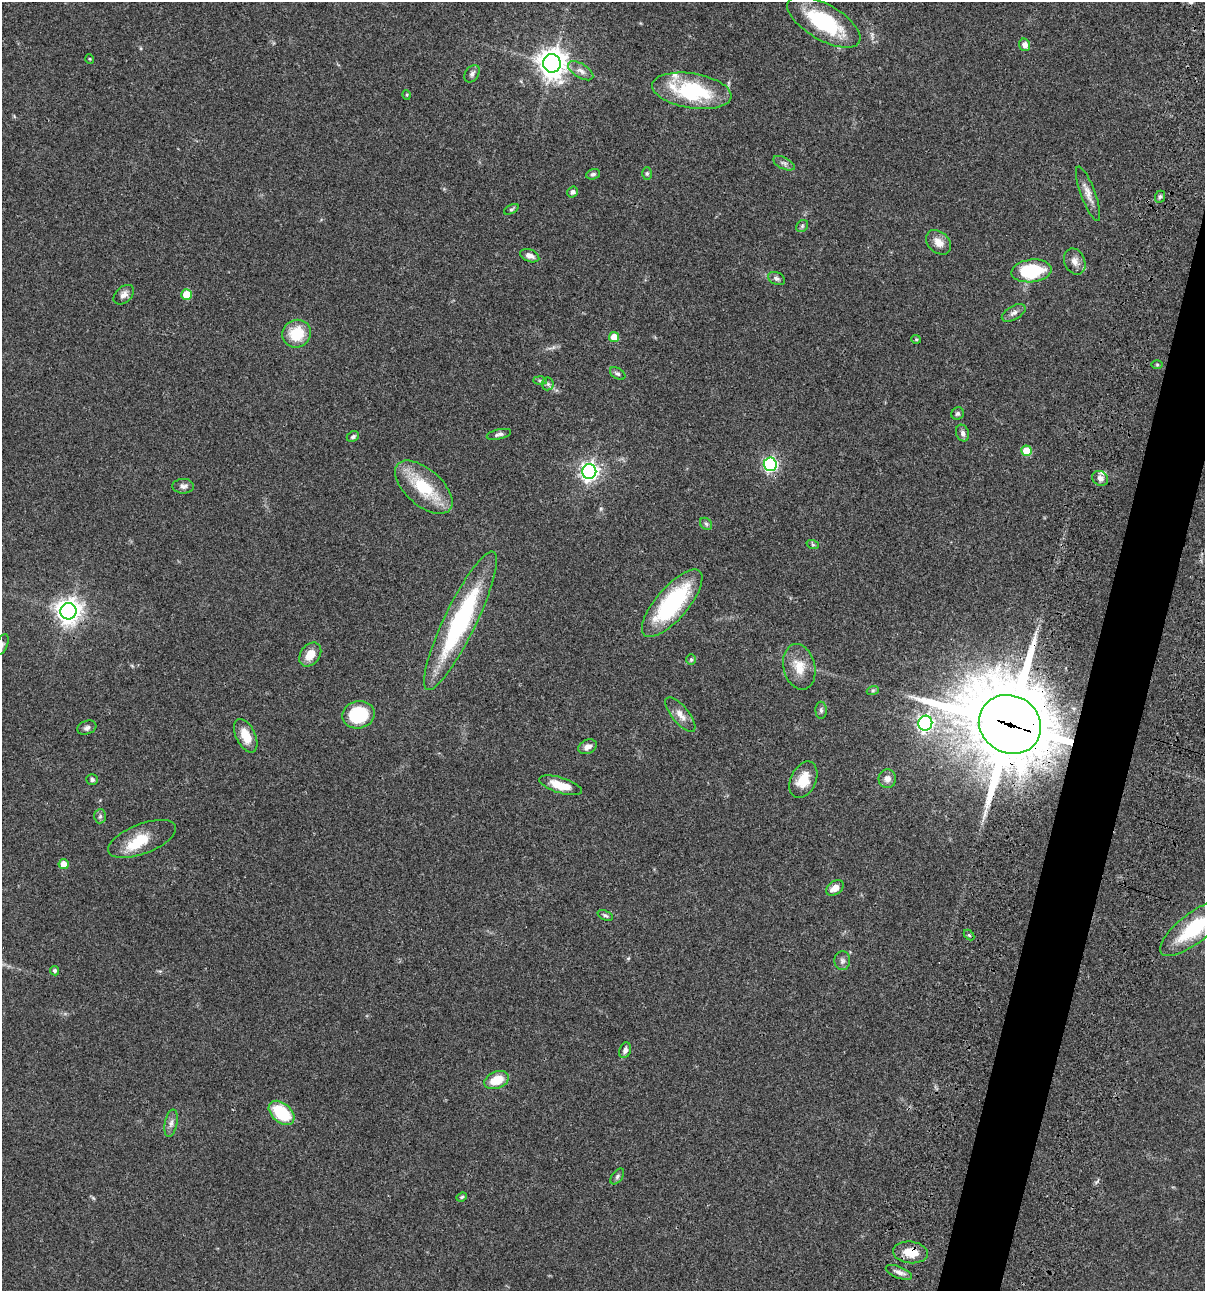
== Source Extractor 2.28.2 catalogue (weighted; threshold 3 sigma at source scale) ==
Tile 10 of 4 x 4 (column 2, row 3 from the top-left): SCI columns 1438-2640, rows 1408-2696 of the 5405 x 5390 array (HDU 1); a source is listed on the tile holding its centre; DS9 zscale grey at full resolution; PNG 1207 x 1293 px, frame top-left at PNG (2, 2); each listed source drawn as its Kron ellipse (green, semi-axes under 4 px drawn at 4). Shown black and unused: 4% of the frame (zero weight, under 3 of 4 exposures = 9% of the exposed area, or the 3 px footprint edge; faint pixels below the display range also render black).
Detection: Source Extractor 2.28.2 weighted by HDU 2 'WHT'; one run over the whole footprint, this tile lists its part. Background 0.0462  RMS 0.0055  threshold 0.0249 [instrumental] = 3 sigma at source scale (4.5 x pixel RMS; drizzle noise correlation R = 1.50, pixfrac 1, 0.05/0.05 arcsec/px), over >= 5 px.
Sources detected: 83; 1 inside a brighter object's white glare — neither listed nor drawn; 2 inside a brighter listed object's ellipse — not listed separately; the other 80 listed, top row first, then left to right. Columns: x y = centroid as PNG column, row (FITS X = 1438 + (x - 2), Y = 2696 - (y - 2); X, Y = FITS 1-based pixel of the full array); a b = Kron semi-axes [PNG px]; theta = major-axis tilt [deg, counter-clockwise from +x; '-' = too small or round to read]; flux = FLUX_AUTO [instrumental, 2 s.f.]
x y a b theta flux
824 22 41 18 -30 41
1025 45 6 5 - 3.2
90 59 5 3 - 0.46
552 63 9 9 - 660
581 71 14 7 -32 3.1
472 74 9 6 55 1.6
692 91 40 17 -9 46
407 95 5 3 - 0.49
784 163 12 5 -26 1.7
647 173 6 5 - 0.85
593 174 7 5 18 1.2
573 192 5 5 - 1.4
1088 194 29 7 -70 4.8
1160 197 6 5 - 0.93
511 209 8 4 26 0.79
802 226 6 5 - 0.92
939 242 14 10 -43 4.8
530 256 10 6 -21 2.7
1075 261 13 10 -65 3.9
1031 271 20 11 6 31
776 278 9 6 -24 1.4
124 295 12 7 43 2.8
186 295 5 5 - 12
1014 313 13 6 29 2.3
297 334 14 13 - 15
614 337 5 5 - 7.8
916 339 5 4 - 0.57
1157 365 6 4 -1 0.65
618 374 8 5 -33 1.1
540 381 6 4 -2 0.92
548 384 6 6 - 1.3
958 414 6 6 - 1.1
963 433 8 6 -69 1.7
499 434 12 5 12 1.6
353 437 6 5 - 1.3
1026 451 5 5 - 13
770 464 6 6 - 110
589 471 7 7 - 220
1100 478 8 7 - 2.3
183 486 11 7 -1 1.9
424 487 35 18 -41 25
706 524 7 5 -44 1.1
813 545 6 4 -19 0.77
672 603 42 16 49 52
68 611 8 8 - 490
460 621 76 16 64 75
2 644 11 5 67 1.9
310 655 13 9 52 7.1
691 659 5 5 - 0.79
799 667 23 15 -77 9.7
873 690 6 4 19 0.76
821 710 8 5 -89 1.4
359 715 16 13 12 30
680 715 21 8 -51 4.5
925 723 7 7 - 140
1010 724 32 28 -31 5900
87 728 10 6 20 1.7
246 736 18 9 -64 8.4
587 747 10 7 24 3.2
887 779 9 8 - 3.2
92 780 6 5 - 1.3
803 780 19 12 65 9.8
561 785 22 7 -17 10
100 816 7 6 - 1.2
142 839 36 15 21 13
64 864 5 5 - 5.9
835 888 9 6 34 4.5
605 915 8 4 -23 0.98
1194 928 42 15 37 35
969 935 6 4 -45 0.72
842 961 9 8 - 1.9
54 971 5 4 - 1.2
625 1050 8 5 69 1.9
497 1080 13 8 22 11
282 1113 15 9 -41 26
171 1123 14 6 78 2.3
617 1176 9 5 54 1.3
462 1197 5 4 - 0.73
910 1252 17 11 -6 8.7
899 1272 14 5 -22 2.4
Overlapping masked pixels (flux is a lower limit): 2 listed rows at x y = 1010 724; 910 1252
Isophote crosses this tile's border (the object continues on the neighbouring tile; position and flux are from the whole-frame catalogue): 2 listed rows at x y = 2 644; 1194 928